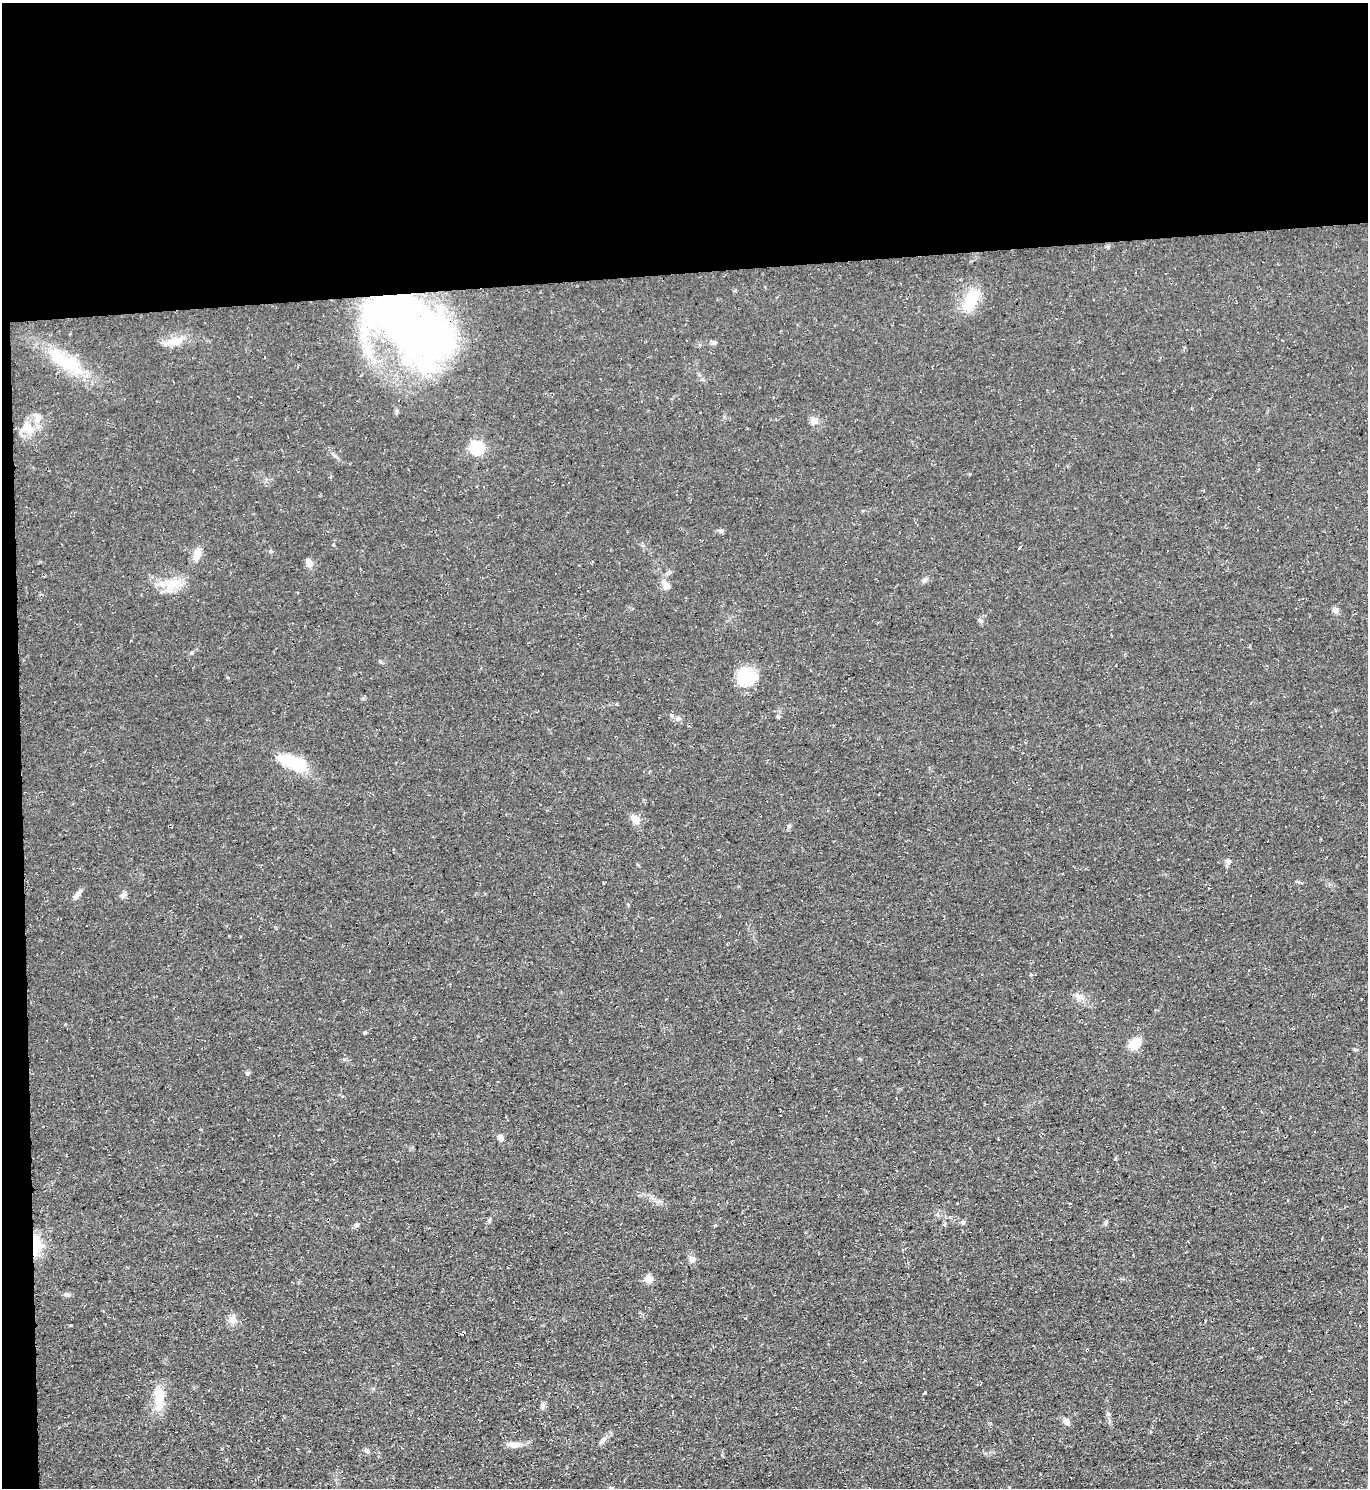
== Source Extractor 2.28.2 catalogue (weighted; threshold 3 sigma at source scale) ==
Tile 1 of 3 x 3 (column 1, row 1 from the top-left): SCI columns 125-1490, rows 2973-4458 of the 4443 x 4458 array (HDU 1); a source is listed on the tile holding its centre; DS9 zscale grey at full resolution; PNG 1370 x 1490 px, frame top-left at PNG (2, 3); no overlay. Shown black and unused: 20% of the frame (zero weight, under 3 of 4 exposures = <1% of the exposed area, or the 3 px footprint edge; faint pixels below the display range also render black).
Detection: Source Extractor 2.28.2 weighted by HDU 2 'WHT'; one run over the whole footprint, this tile lists its part. Background 0.0606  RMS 0.0071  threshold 0.0321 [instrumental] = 3 sigma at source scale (4.5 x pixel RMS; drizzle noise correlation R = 1.50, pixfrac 1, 0.05/0.05 arcsec/px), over >= 5 px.
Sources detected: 50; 1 cosmic-ray / hot-pixel residue — not listed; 1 inside a brighter listed object's ellipse — not listed separately; the other 48 listed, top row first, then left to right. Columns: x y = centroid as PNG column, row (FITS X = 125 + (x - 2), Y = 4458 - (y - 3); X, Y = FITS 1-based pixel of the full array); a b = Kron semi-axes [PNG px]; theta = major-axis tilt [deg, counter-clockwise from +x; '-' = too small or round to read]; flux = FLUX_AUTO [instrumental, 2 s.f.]
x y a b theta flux
971 300 35 15 60 20
409 327 93 43 -35 470
176 341 24 9 8 9.2
714 343 7 4 0 1.3
65 361 59 16 -33 35
37 417 14 9 85 5.7
814 421 11 8 -29 3.2
28 428 19 10 -46 8.8
477 448 6 6 - 110
721 531 8 5 -5 1.5
1019 548 3 3 - 2.5
197 554 13 8 74 8
308 562 10 7 -77 3.9
924 580 8 6 33 2
172 584 26 12 28 13
667 585 11 10 - 4.3
1335 610 8 7 - 2.5
980 620 7 6 - 1.6
192 652 5 4 - 0.87
747 676 20 17 -40 30
363 698 5 5 - 0.97
778 716 5 5 - 1.1
678 718 6 6 - 1.6
294 763 35 14 -23 30
636 819 9 7 -48 7.5
789 826 6 4 71 1.1
1228 861 9 5 15 1.8
77 895 12 6 55 3.1
122 895 8 6 19 1.9
1079 997 11 4 32 2.1
364 1033 5 3 - 0.71
1135 1043 15 9 47 13
248 1073 5 4 - 1.3
501 1138 7 6 - 3
489 1221 6 4 72 1
963 1222 5 5 - 1.4
356 1225 6 6 - 1.5
35 1246 16 7 89 32
692 1259 8 7 - 3.2
648 1279 5 5 - 17
232 1320 12 8 -47 4.2
1087 1350 4 3 - 0.82
924 1393 3 2 - 0.99
159 1398 31 13 82 17
1066 1421 9 7 -54 3.3
603 1439 10 4 26 2
513 1445 15 8 6 5.3
367 1450 8 5 -37 1.6
Overlapping masked pixels (flux is a lower limit): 3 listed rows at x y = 409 327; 35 1246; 1087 1350
Unlisted compact peaks at least as high as the median listed source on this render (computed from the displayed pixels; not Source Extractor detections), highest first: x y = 67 1295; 1108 1414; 542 1405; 380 661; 1115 1159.